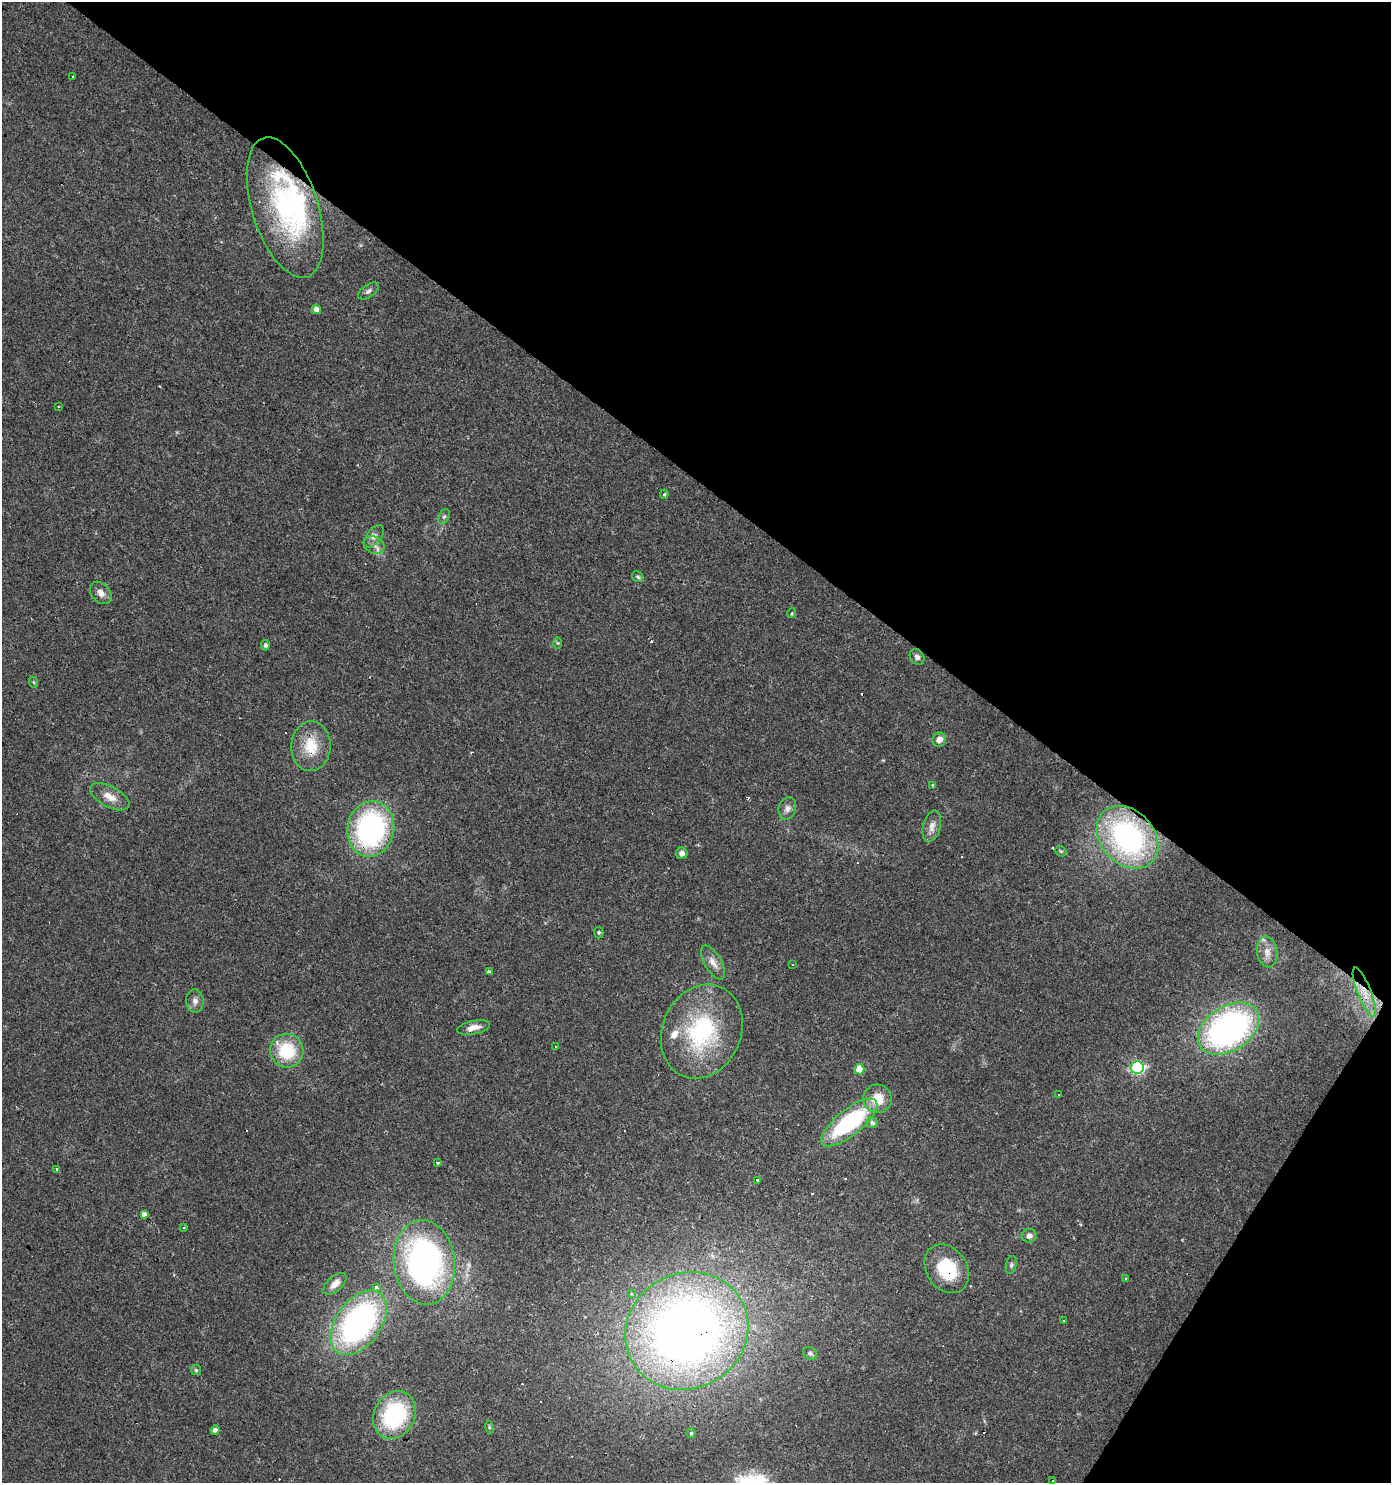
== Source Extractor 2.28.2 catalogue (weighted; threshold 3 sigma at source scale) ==
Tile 8 of 4 x 4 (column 4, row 2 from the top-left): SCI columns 4350-5738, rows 2970-4450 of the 5986 x 5932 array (HDU 1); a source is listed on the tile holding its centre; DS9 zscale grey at full resolution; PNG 1393 x 1485 px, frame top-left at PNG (2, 2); each listed source drawn as its Kron ellipse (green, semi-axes under 4 px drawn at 4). Shown black and unused: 36% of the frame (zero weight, under 3 of 4 exposures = <1% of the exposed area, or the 3 px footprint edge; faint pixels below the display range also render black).
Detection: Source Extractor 2.28.2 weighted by HDU 2 'WHT'; one run over the whole footprint, this tile lists its part. Background 0.0318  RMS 0.0037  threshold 0.0166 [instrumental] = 3 sigma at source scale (4.5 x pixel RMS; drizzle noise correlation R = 1.50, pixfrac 1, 0.0396/0.0396 arcsec/px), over >= 5 px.
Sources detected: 99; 1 inside a brighter object's white glare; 26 cosmic-ray / hot-pixel residue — neither listed nor drawn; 5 inside a brighter listed object's ellipse — not listed separately; the other 67 listed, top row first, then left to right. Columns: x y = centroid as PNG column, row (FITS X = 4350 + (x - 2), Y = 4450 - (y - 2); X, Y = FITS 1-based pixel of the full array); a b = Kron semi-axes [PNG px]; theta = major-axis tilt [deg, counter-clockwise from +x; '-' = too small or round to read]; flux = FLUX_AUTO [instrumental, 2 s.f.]
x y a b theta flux
73 77 3 3 - 0.68
285 208 73 33 -72 52
368 291 12 6 35 1.4
316 309 5 4 - 2.5
58 407 3 2 - 0.55
664 494 4 4 - 0.56
444 516 8 5 62 0.77
374 536 13 7 50 1.9
374 545 11 8 -24 2.3
638 577 6 5 - 0.65
101 593 13 9 -49 2.4
792 613 5 3 - 0.43
557 643 6 4 -89 0.54
265 645 5 4 - 0.89
917 657 8 6 -56 1.4
33 682 6 3 -70 0.39
939 740 7 6 - 2.6
311 746 25 19 88 11
933 785 3 3 - 1.7
110 797 22 10 -28 4.5
787 808 11 8 74 2
932 826 16 8 75 2.8
371 829 28 23 79 69
1128 837 35 26 -47 70
1061 851 6 5 - 0.52
682 853 6 5 - 1.6
599 932 6 4 87 0.54
1267 952 16 10 -80 3.4
713 962 19 8 -60 3.1
792 965 3 3 - 0.96
490 972 3 3 - 0.74
1364 992 26 6 -68 5.3
195 1001 11 8 -84 1.9
474 1027 17 6 11 3.2
1228 1029 33 22 33 110
702 1032 48 39 66 42
556 1046 3 3 - 0.53
287 1051 17 16 - 17
1137 1067 7 6 - 49
859 1069 5 5 - 6.5
1058 1094 3 2 - 0.44
877 1099 14 14 - 7.9
849 1122 34 13 39 41
872 1123 6 5 - 1.1
438 1163 3 3 - 2.1
56 1169 3 3 - 1.6
757 1180 3 3 - 1.5
144 1215 4 3 - 51
183 1228 3 3 - 0.55
1029 1236 7 7 - 1.6
424 1262 42 30 -84 110
1011 1265 9 5 77 0.78
947 1269 26 20 -56 18
1125 1278 3 3 - 0.57
335 1284 14 7 42 2.9
377 1287 3 3 - 2.2
632 1293 4 3 - 0.89
1063 1321 2 2 - 0.37
359 1323 36 22 53 97
687 1331 63 57 30 310
810 1353 7 6 - 0.82
196 1370 5 5 - 0.52
394 1415 25 20 61 37
489 1427 6 4 -72 0.46
215 1430 4 4 - 1.8
691 1433 4 4 - 0.51
1052 1481 3 2 - 0.36
Overlapping masked pixels (flux is a lower limit): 5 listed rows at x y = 311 746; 371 829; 1364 992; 947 1269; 687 1331